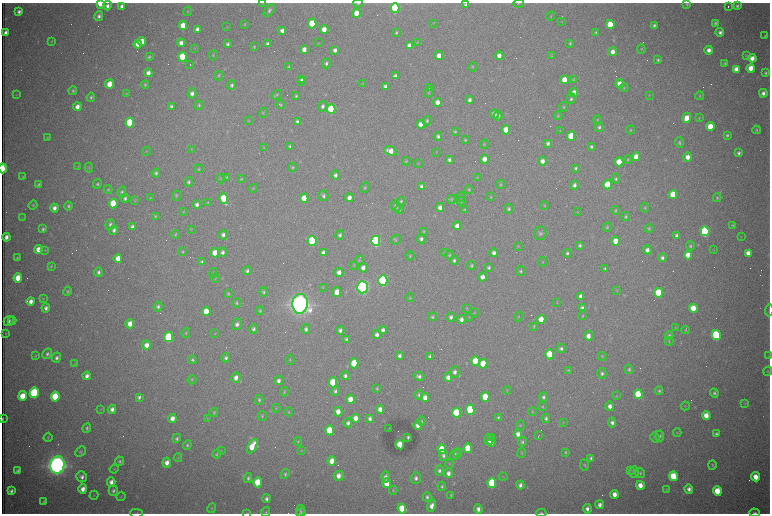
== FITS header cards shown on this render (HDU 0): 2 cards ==
NAXIS1  =                 1536 /fastest changing axis
NAXIS2  =                 1023 /next to fastest changing axis

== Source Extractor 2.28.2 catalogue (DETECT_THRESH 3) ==
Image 1536 x 1023 px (HDU 0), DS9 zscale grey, zoomed out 1/2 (1 PNG px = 2 x 2 image px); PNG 772 x 516 px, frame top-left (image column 1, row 1022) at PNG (2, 3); each listed source drawn as its Kron ellipse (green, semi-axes under 4 px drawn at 4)
Background 3000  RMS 34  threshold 101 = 3 sigma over >= 5 px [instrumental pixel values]
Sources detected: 578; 87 cannot appear on this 1/2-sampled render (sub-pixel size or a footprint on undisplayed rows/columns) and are neither listed nor drawn; the other 491 listed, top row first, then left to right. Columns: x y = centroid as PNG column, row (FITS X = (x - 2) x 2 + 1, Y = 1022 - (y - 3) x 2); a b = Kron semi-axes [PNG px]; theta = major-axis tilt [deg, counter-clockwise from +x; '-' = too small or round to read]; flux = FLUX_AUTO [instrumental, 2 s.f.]
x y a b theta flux
100 3 4 3 - 2.0e+05
263 3 2 2 - 2.6e+03
358 3 4 3 - 6.9e+03
518 3 5 2 - 4.4e+03
687 4 4 4 - 8.7e+03
465 5 4 3 - 1.5e+04
107 6 4 4 - 2.6e+04
122 6 4 3 - 2.4e+04
737 6 4 4 - 1.5e+04
728 7 2 1 - 7.0e+03
395 8 5 4 - 1.1e+06
269 10 7 4 52 1.6e+04
188 11 4 4 - 7.8e+03
19 12 3 3 - 2.1e+04
357 13 4 4 - 8.2e+04
99 16 5 4 - 2.3e+04
551 16 4 3 - 5.7e+03
562 21 3 3 - 3.6e+03
434 23 3 3 - 4.4e+03
715 23 3 3 - 1.1e+04
245 24 4 3 - 5.2e+03
312 24 5 4 - 2.7e+05
610 24 4 4 - 2.0e+05
183 25 4 4 - 1.1e+05
654 25 4 3 - 1.3e+04
227 27 3 2 - 2.9e+03
197 29 4 3 - 3.3e+04
324 29 4 4 - 6.5e+04
282 30 4 4 - 3.4e+04
396 32 3 3 - 1.0e+04
596 32 4 3 - 8.3e+03
720 32 4 4 - 2.3e+04
6 33 4 3 - 3.6e+04
765 36 4 3 - 7.0e+03
51 41 4 3 - 5.4e+03
142 42 4 4 - 1.3e+05
417 42 3 3 - 4.7e+03
181 43 4 3 - 4.0e+04
318 43 3 1 - 2.5e+03
138 44 4 4 - 7.1e+04
228 44 4 3 - 1.7e+04
268 44 4 3 - 2.3e+04
570 44 3 3 - 8.2e+03
409 46 4 4 - 5.2e+04
254 47 2 2 - 6.4e+03
195 48 4 3 - 4.3e+03
641 49 4 4 - 7.9e+03
304 50 4 4 - 4.8e+04
335 50 4 3 - 2.6e+04
709 50 4 4 - 3.7e+04
612 52 4 4 - 4.6e+04
213 55 5 3 - 8.4e+03
439 55 4 4 - 4.9e+04
499 56 4 4 - 4.2e+04
551 56 4 3 - 4.5e+03
746 56 4 3 - 5.4e+03
149 57 4 4 - 9.9e+03
182 57 5 4 - 3.0e+05
752 58 4 4 - 5.7e+04
658 60 4 4 - 1.2e+04
326 63 5 4 - 1.6e+04
725 63 4 4 - 9.9e+03
190 65 2 1 - 2.0e+05
289 67 4 3 - 8.5e+03
473 67 5 2 - 5.1e+03
751 68 4 4 - 9.2e+04
736 69 4 4 - 5.7e+04
148 73 4 4 - 4.0e+04
765 73 3 3 - 1.3e+04
219 76 5 4 - 9.0e+03
395 76 4 3 - 2.4e+04
302 80 4 4 - 1.8e+04
564 80 4 4 - 1.0e+05
574 80 4 4 - 7.0e+03
301 82 2 1 - 7.0e+03
109 84 4 4 - 1.1e+05
362 84 4 3 - 3.8e+03
619 84 4 4 - 6.4e+04
145 85 4 4 - 8.8e+03
232 85 5 4 - 1.7e+04
385 86 4 3 - 2.3e+04
429 88 4 3 - 1.9e+04
624 88 4 3 - 6.9e+03
73 91 4 4 - 1.1e+04
429 92 5 3 - 6.2e+03
574 92 5 4 - 5.6e+04
126 93 4 3 - 5.4e+03
192 93 5 4 - 2.9e+04
763 93 4 4 - 2.7e+04
16 95 4 3 - 4.7e+03
277 95 5 4 - 9.6e+03
649 95 4 3 - 4.7e+03
296 96 4 3 - 1.0e+04
700 96 4 3 - 7.1e+03
91 97 4 3 - 1.2e+04
571 99 5 4 - 1.5e+04
470 100 4 3 - 2.2e+04
438 102 4 4 - 4.8e+04
199 105 4 4 - 1.2e+04
280 105 4 3 - 8.2e+03
171 106 3 3 - 1.4e+04
323 106 5 4 - 2.1e+04
77 107 4 4 - 4.2e+04
564 107 5 4 - 8.0e+03
331 109 5 4 - 5.9e+05
263 113 5 2 - 5.5e+03
494 114 4 4 - 3.3e+04
498 116 4 4 - 3.0e+04
558 116 4 4 - 7.1e+03
687 118 5 4 - 9.2e+04
699 118 3 3 - 5.7e+03
597 120 5 3 - 7.7e+03
248 121 4 3 - 4.5e+03
427 121 4 4 - 1.1e+04
297 122 4 3 - 1.7e+04
130 123 5 4 - 6.0e+05
421 124 4 4 - 6.2e+04
599 127 5 4 - 1.6e+04
710 127 4 4 - 1.5e+05
506 130 4 4 - 1.4e+05
631 130 4 3 - 7.1e+03
756 130 4 4 - 9.4e+03
560 131 3 2 - 4.0e+03
455 132 4 4 - 8.7e+03
727 135 4 3 - 1.2e+04
438 136 4 3 - 1.9e+04
571 136 4 4 - 2.2e+05
47 138 3 3 - 6.5e+03
465 140 4 3 - 7.7e+03
679 142 5 4 - 1.1e+04
548 143 4 3 - 2.0e+04
484 144 4 3 - 5.5e+03
290 146 4 3 - 1.2e+04
591 146 3 3 - 1.4e+04
263 148 4 3 - 5.8e+03
191 149 3 3 - 5.0e+03
146 151 4 2 - 4.2e+03
390 151 6 4 -19 7.0e+04
437 152 3 2 - 3.1e+03
739 153 3 3 - 1.6e+04
636 157 4 4 - 9.7e+04
687 157 4 4 - 5.3e+04
484 159 4 4 - 5.2e+04
628 159 4 3 - 7.2e+03
449 160 4 3 - 1.9e+04
406 161 4 3 - 6.1e+03
542 161 4 4 - 3.9e+04
619 162 4 4 - 1.4e+05
418 163 4 2 - 4.1e+03
78 167 4 2 - 4.6e+03
292 167 4 4 - 9.5e+03
3 168 5 2 - 3.0e+05
89 168 5 4 - 7.6e+03
576 168 4 4 - 1.2e+04
199 169 4 4 - 7.9e+03
156 173 4 4 - 1.4e+04
335 175 4 4 - 2.2e+04
23 177 3 3 - 6.5e+03
227 177 4 3 - 7.7e+03
477 177 4 2 - 4.2e+03
220 179 5 2 - 4.9e+03
241 179 4 3 - 6.7e+03
616 179 5 4 - 1.1e+04
189 182 5 4 - 1.5e+04
39 184 4 3 - 1.0e+04
97 184 5 4 - 1.1e+04
501 185 4 3 - 7.7e+03
574 185 4 4 - 2.2e+04
607 185 5 4 - 3.0e+05
422 186 4 4 - 2.3e+04
253 188 4 3 - 6.1e+03
365 188 5 4 - 9.3e+03
108 189 4 4 - 9.2e+03
469 190 4 3 - 6.9e+03
122 192 5 4 - 1.3e+04
673 194 4 4 - 1.8e+05
176 196 5 3 - 7.8e+03
323 196 5 5 - 1.8e+04
461 197 4 4 - 8.6e+03
491 197 4 3 - 5.7e+03
125 198 4 4 - 1.5e+04
150 198 3 3 - 4.9e+03
224 198 6 4 -75 2.5e+05
304 198 4 4 - 1.3e+05
349 198 4 4 - 4.5e+04
717 198 4 4 - 8.5e+03
451 199 4 4 - 7.1e+03
135 200 3 3 - 4.6e+03
401 201 4 3 - 8.8e+03
461 201 4 3 - 7.8e+03
208 202 4 3 - 6.4e+03
113 203 5 4 - 2.5e+05
33 205 4 3 - 8.1e+03
197 205 4 4 - 2.5e+04
544 205 4 3 - 5.7e+03
68 206 4 4 - 1.4e+04
396 206 5 5 - 2.3e+04
440 207 4 4 - 3.8e+04
54 208 4 4 - 3.6e+04
645 208 5 3 - 6.8e+03
399 209 4 4 - 1.1e+04
509 209 5 4 - 1.3e+04
465 210 4 3 - 8.0e+03
615 210 4 4 - 8.2e+03
184 211 4 3 - 4.3e+03
578 212 3 2 - 3.5e+03
155 216 4 3 - 7.7e+03
22 217 3 2 - 3.5e+03
626 217 4 4 - 1.0e+04
110 225 5 4 - 2.1e+04
733 225 4 3 - 8.2e+03
457 226 4 4 - 3.9e+04
133 227 4 3 - 3.0e+04
607 227 4 3 - 8.7e+03
649 228 4 4 - 9.3e+03
43 229 4 3 - 1.3e+04
191 229 3 3 - 4.6e+03
114 230 5 4 - 2.5e+04
424 231 4 4 - 6.3e+03
705 231 5 4 - 1.3e+06
540 233 7 6 - 1.8e+04
175 234 4 3 - 6.4e+03
223 235 5 4 - 2.4e+04
340 235 4 4 - 1.6e+04
677 236 4 3 - 2.4e+04
741 236 3 3 - 4.1e+03
6 237 4 3 - 3.8e+04
421 239 4 4 - 2.3e+04
396 240 5 4 - 9.5e+03
312 241 5 4 - 7.7e+05
376 241 5 4 - 1.7e+06
616 241 4 4 - 1.0e+05
580 245 4 4 - 1.5e+04
518 246 3 3 - 4.0e+03
690 246 5 4 - 1.1e+04
38 249 4 4 - 8.0e+04
45 250 3 3 - 4.3e+03
647 250 4 4 - 3.4e+04
713 250 4 3 - 3.9e+03
183 252 3 3 - 6.9e+03
222 252 4 4 - 2.3e+04
215 253 4 4 - 1.1e+05
323 253 4 3 - 3.2e+04
444 253 4 3 - 6.8e+03
494 253 4 4 - 2.9e+04
567 253 4 3 - 1.5e+04
748 253 4 4 - 6.0e+04
449 255 4 4 - 9.2e+03
688 255 4 4 - 8.8e+04
410 256 4 3 - 7.6e+03
17 258 3 3 - 8.2e+03
118 258 4 4 - 8.0e+04
662 258 4 4 - 2.0e+04
359 260 4 3 - 6.6e+03
454 260 4 4 - 1.4e+04
202 262 4 3 - 1.7e+04
543 262 4 2 - 5.2e+03
354 265 3 3 - 4.5e+03
51 266 4 3 - 7.2e+03
471 266 4 3 - 1.1e+04
363 268 5 4 - 3.7e+04
489 268 4 3 - 1.4e+04
605 269 4 3 - 1.1e+04
247 271 4 3 - 1.6e+04
520 271 5 4 - 1.2e+04
98 272 4 4 - 1.9e+04
339 272 4 4 - 4.5e+04
214 273 5 3 - 9.0e+03
483 277 4 4 - 4.3e+04
18 278 4 4 - 1.2e+05
215 278 5 3 - 5.9e+03
383 280 5 4 - 1.8e+06
323 287 4 2 - 4.6e+03
362 287 6 5 - 3.6e+06
617 290 4 3 - 4.6e+03
67 291 5 3 - 9.2e+03
264 292 4 4 - 1.2e+04
337 292 5 4 - 7.7e+04
659 293 5 4 - 4.1e+05
228 294 4 3 - 8.3e+03
581 296 4 3 - 4.0e+04
410 298 4 3 - 5.7e+03
43 299 4 3 - 6.3e+03
31 301 4 3 - 3.9e+04
557 302 3 2 - 3.8e+03
236 303 5 4 - 1.0e+04
300 304 10 7 85 9.7e+06
158 306 5 4 - 1.5e+04
46 308 4 4 - 2.4e+04
467 308 4 3 - 4.5e+03
582 308 4 3 - 1.6e+04
693 308 4 4 - 1.6e+05
769 310 6 2 84 8.1e+03
206 311 4 4 - 1.3e+05
260 311 4 4 - 1.0e+04
474 313 4 3 - 5.4e+03
583 316 4 3 - 6.3e+03
432 317 4 4 - 1.0e+04
451 317 4 4 - 2.1e+04
469 317 4 3 - 4.9e+03
518 317 5 2 - 4.4e+03
461 319 4 3 - 3.2e+04
541 320 4 4 - 1.3e+05
9 321 5 4 - 2.3e+04
12 321 4 3 - 6.6e+03
130 324 4 4 - 7.5e+04
237 324 6 4 73 2.6e+04
534 326 4 3 - 6.5e+03
675 328 3 2 - 3.8e+03
254 329 5 4 - 1.7e+04
306 329 5 4 - 2.1e+04
340 330 4 4 - 2.4e+04
383 330 4 3 - 2.9e+04
686 330 4 4 - 6.5e+03
5 333 3 2 - 3.5e+03
186 333 5 3 - 8.6e+03
215 334 3 2 - 3.4e+03
377 335 4 4 - 2.7e+04
716 335 5 4 - 9.8e+05
588 336 5 4 - 5.0e+04
669 336 4 4 - 1.4e+04
169 337 5 4 - 5.6e+05
346 339 4 3 - 1.2e+04
669 341 4 3 - 5.1e+03
146 345 4 4 - 5.2e+04
561 348 4 4 - 1.7e+04
47 354 5 4 - 1.7e+04
550 354 5 4 - 3.7e+05
35 356 4 3 - 6.6e+03
399 356 4 3 - 2.0e+04
430 356 4 3 - 1.4e+04
602 356 4 4 - 7.4e+03
769 356 3 2 - 4.1e+03
56 358 5 4 - 2.2e+04
226 358 4 3 - 1.6e+04
192 360 4 3 - 1.1e+04
290 360 5 2 - 5.3e+03
475 361 5 4 - 2.8e+05
354 363 5 4 - 3.3e+05
75 364 4 2 - 4.5e+03
483 364 5 4 - 1.6e+05
629 369 5 4 - 1.2e+04
568 370 4 3 - 7.1e+03
768 371 4 3 - 6.7e+03
455 372 5 4 - 2.7e+04
602 373 5 4 - 1.6e+04
87 376 4 3 - 3.0e+04
345 376 4 3 - 2.1e+04
419 376 5 4 - 2.3e+04
448 377 4 4 - 3.7e+04
236 378 5 4 - 4.0e+04
192 380 4 3 - 6.6e+03
279 381 4 4 - 2.7e+04
333 382 5 4 - 3.1e+05
377 388 3 3 - 7.4e+03
507 390 4 2 - 4.4e+03
335 391 5 4 - 1.7e+04
659 391 4 3 - 1.0e+04
284 392 5 3 - 8.2e+03
34 393 5 4 - 9.8e+05
714 393 5 4 - 1.5e+04
638 394 5 4 - 3.0e+05
419 395 4 4 - 1.5e+04
22 396 5 4 - 1.3e+05
617 396 4 2 - 4.1e+03
55 397 5 4 - 3.5e+05
139 397 4 3 - 1.8e+04
425 397 4 4 - 6.2e+04
485 397 5 4 - 1.9e+05
543 397 4 4 - 1.5e+04
350 399 4 4 - 7.8e+04
259 400 5 4 - 1.2e+04
745 403 4 3 - 5.0e+03
610 406 5 4 - 3.5e+04
685 406 4 2 - 4.1e+03
542 407 4 4 - 7.2e+03
276 408 4 3 - 5.0e+03
101 409 3 2 - 3.6e+03
112 409 4 4 - 3.1e+04
380 409 4 4 - 4.7e+04
470 410 5 4 - 7.9e+05
289 412 4 3 - 7.2e+03
338 412 4 4 - 6.7e+04
532 412 4 3 - 6.2e+03
214 413 4 3 - 8.7e+03
456 413 5 4 - 4.6e+05
262 416 5 3 - 6.6e+03
706 416 4 4 - 8.4e+04
498 417 4 3 - 9.6e+03
172 418 4 4 - 5.3e+04
207 418 3 2 - 3.1e+03
356 418 4 4 - 7.1e+04
370 418 4 3 - 2.4e+04
546 418 5 4 - 1.5e+04
3 419 3 1 - 7.2e+03
421 421 4 4 - 9.9e+03
348 423 4 3 - 2.2e+04
563 423 4 3 - 4.8e+03
612 423 5 4 - 2.5e+04
418 425 4 3 - 4.5e+04
520 425 5 4 - 8.3e+03
87 428 5 3 - 1.1e+04
389 428 3 2 - 2.1e+03
329 430 5 4 - 2.7e+05
677 433 4 3 - 5.3e+03
518 434 5 4 - 4.0e+04
716 434 4 3 - 1.4e+04
538 436 2 1 - 4.5e+03
660 436 5 4 - 1.2e+04
48 437 5 3 - 7.3e+03
408 437 3 3 - 1.0e+04
491 437 2 1 - 1.4e+05
177 438 4 3 - 1.4e+04
655 438 5 4 - 1.3e+04
489 439 5 4 - 4.7e+04
298 442 4 3 - 7.6e+03
522 442 5 4 - 1.2e+04
491 443 4 3 - 3.3e+04
187 445 5 4 - 1.1e+04
400 445 5 4 - 1.6e+05
252 446 8 4 62 1.3e+05
468 448 5 4 - 2.5e+05
442 449 5 4 - 2.0e+05
221 450 4 3 - 4.7e+03
302 451 3 3 - 4.4e+03
80 452 6 4 43 1.2e+04
566 452 4 3 - 8.4e+03
458 453 4 4 - 7.4e+03
521 453 5 3 - 6.6e+03
216 454 4 4 - 1.0e+04
443 455 5 4 - 1.9e+04
455 455 5 4 - 1.8e+04
178 458 4 3 - 4.9e+03
591 458 4 3 - 1.6e+04
120 461 5 4 - 1.2e+04
332 461 4 4 - 8.4e+04
167 463 5 4 - 4.3e+04
449 464 4 3 - 4.8e+03
57 465 9 7 77 8.0e+06
584 465 5 4 - 9.6e+03
712 465 4 3 - 7.6e+03
114 469 4 3 - 5.8e+03
630 470 4 3 - 5.2e+03
18 471 4 3 - 1.5e+04
439 471 5 4 - 1.7e+04
634 472 5 5 - 1.3e+04
448 473 5 4 - 3.8e+04
640 473 5 4 - 1.2e+04
285 474 5 4 - 1.1e+04
339 476 5 5 - 4.8e+04
673 476 5 4 - 2.7e+05
82 477 5 5 - 2.8e+04
386 477 5 4 - 3.2e+04
503 477 4 2 - 4.8e+03
755 477 4 4 - 8.8e+04
248 478 5 3 - 1.4e+04
416 478 6 5 - 2.3e+04
111 482 4 3 - 3.3e+04
258 482 5 4 - 2.1e+05
387 483 5 4 - 1.5e+05
492 483 5 4 - 5.6e+05
520 485 4 3 - 2.5e+04
640 485 4 4 - 7.7e+04
442 486 5 3 - 1.0e+04
83 489 5 4 - 4.7e+04
666 489 4 3 - 5.6e+03
689 489 5 4 - 2.9e+04
393 490 4 3 - 7.1e+03
11 491 4 3 - 2.0e+04
113 491 5 4 - 1.7e+04
717 491 5 4 - 2.2e+05
614 494 4 3 - 5.6e+04
94 495 4 2 - 3.9e+03
451 495 4 3 - 7.5e+03
121 496 4 3 - 5.5e+03
427 497 4 3 - 1.5e+04
266 499 4 4 - 2.0e+04
44 502 4 3 - 1.0e+04
600 505 4 3 - 3.0e+04
432 506 6 3 72 4.6e+04
212 508 5 3 - 7.3e+03
402 508 5 4 - 2.2e+05
478 509 4 4 - 3.3e+04
587 509 5 4 - 3.1e+04
300 511 5 4 - 1.2e+04
266 512 5 3 - 7.6e+03
301 512 5 3 - 7.2e+03
136 513 6 2 -1 5.6e+03
247 513 3 2 - 3.5e+03
541 513 5 3 - 9.3e+03
755 513 5 3 - 1.4e+04
At the frame edge (FLAGS 8, measured only in part): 11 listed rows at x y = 100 3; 263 3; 358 3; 465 5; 3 168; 769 310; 3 419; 136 513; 247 513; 541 513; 755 513
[87 sub-pixel or undisplayed-footprint detections neither listed nor drawn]